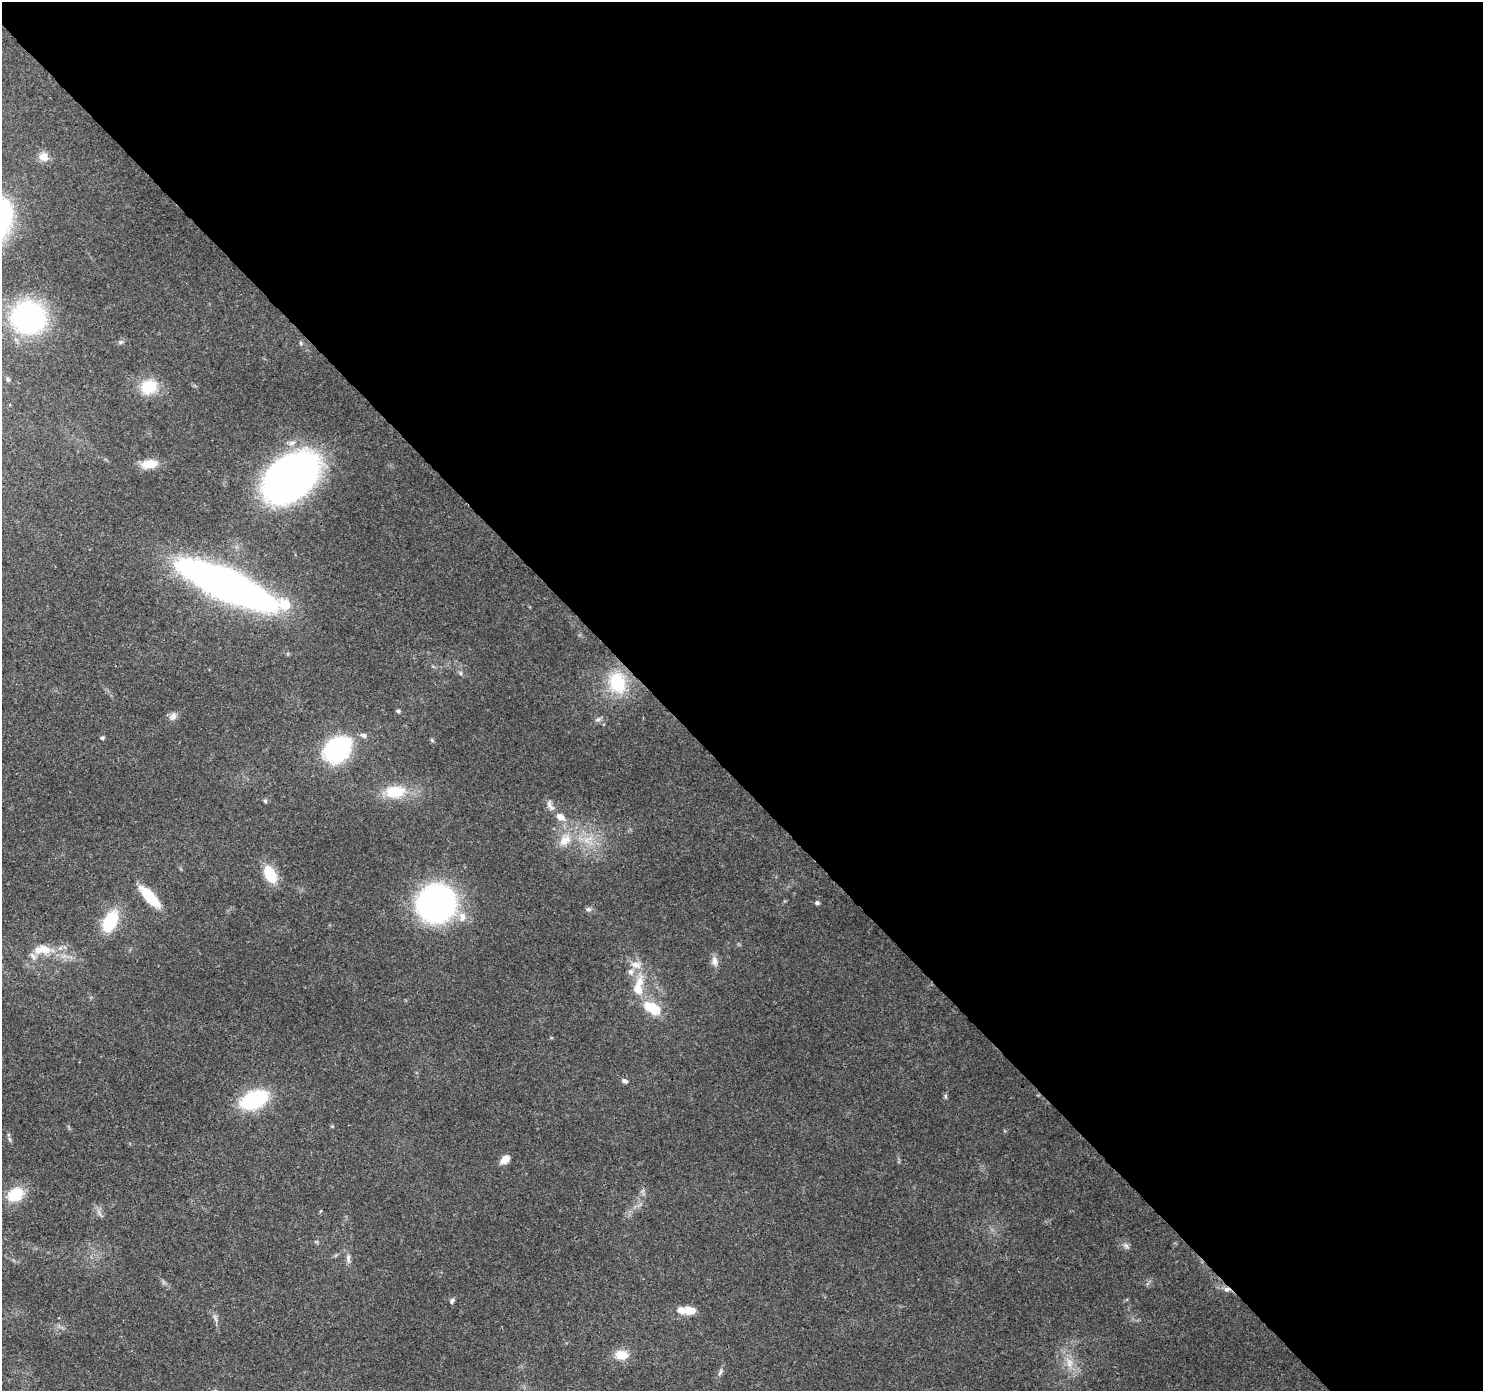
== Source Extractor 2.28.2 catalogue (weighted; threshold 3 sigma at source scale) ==
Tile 8 of 4 x 4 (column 4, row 2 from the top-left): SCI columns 4537-6017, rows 3004-4392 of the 6116 x 6073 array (HDU 1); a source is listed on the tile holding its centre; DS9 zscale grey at full resolution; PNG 1485 x 1393 px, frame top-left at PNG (2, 2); no overlay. Shown black and unused: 56% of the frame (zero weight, under 3 of 4 exposures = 8% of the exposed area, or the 3 px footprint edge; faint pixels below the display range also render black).
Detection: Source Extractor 2.28.2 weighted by HDU 2 'WHT'; one run over the whole footprint, this tile lists its part. Background 0.122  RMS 0.0045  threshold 0.0201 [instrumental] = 3 sigma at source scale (4.5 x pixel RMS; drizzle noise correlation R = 1.50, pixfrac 1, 0.0396/0.0396 arcsec/px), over >= 5 px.
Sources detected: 56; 1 too faint to see at this stretch — not listed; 4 inside a brighter listed object's ellipse — not listed separately; the other 51 listed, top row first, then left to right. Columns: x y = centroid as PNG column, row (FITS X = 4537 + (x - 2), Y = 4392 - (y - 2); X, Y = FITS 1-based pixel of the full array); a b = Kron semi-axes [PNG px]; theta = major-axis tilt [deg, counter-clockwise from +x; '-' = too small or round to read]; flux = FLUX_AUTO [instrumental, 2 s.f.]
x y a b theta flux
44 157 13 11 -30 4.1
29 317 29 27 -11 82
120 342 6 5 - 0.88
301 343 6 4 -88 0.6
8 379 6 5 - 0.77
148 387 19 16 22 14
149 464 21 10 9 6.8
290 479 41 27 41 270
227 585 63 16 -25 450
285 605 6 6 - 18
461 673 6 4 -89 0.75
617 683 31 24 -77 22
398 711 5 5 - 0.92
173 716 11 8 50 2.2
598 720 8 4 9 1
363 735 9 6 -24 1.5
102 738 5 4 - 0.75
432 740 6 4 -45 0.57
336 750 16 12 39 100
395 792 26 16 5 14
265 801 6 5 - 0.69
550 806 16 7 -59 2.4
560 817 12 8 -36 3.9
565 840 20 14 46 7.8
270 874 18 11 -62 14
150 897 28 9 -47 15
817 903 5 5 - 1.1
436 904 31 29 56 140
588 909 8 6 -22 1.3
462 917 15 10 -89 4.5
110 921 25 14 63 19
45 949 19 12 -17 6.9
33 956 13 6 -46 2
715 961 14 8 -79 2.7
636 965 16 10 -9 4.6
640 982 18 10 72 6.8
652 1008 17 9 -29 15
625 1081 7 5 -26 1.4
945 1096 7 4 -90 0.7
254 1100 23 14 23 46
9 1139 6 4 -70 0.76
505 1159 12 7 39 3.8
15 1194 20 15 28 13
1126 1246 9 6 -62 1.4
348 1258 12 6 89 1.7
1227 1289 8 7 - 1.7
452 1301 8 5 61 0.97
690 1310 13 8 -5 6.6
621 1355 16 12 -2 7
1069 1363 15 9 -89 4.9
720 1372 13 4 71 1.3
Overlapping masked pixels (flux is a lower limit): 1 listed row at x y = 1227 1289